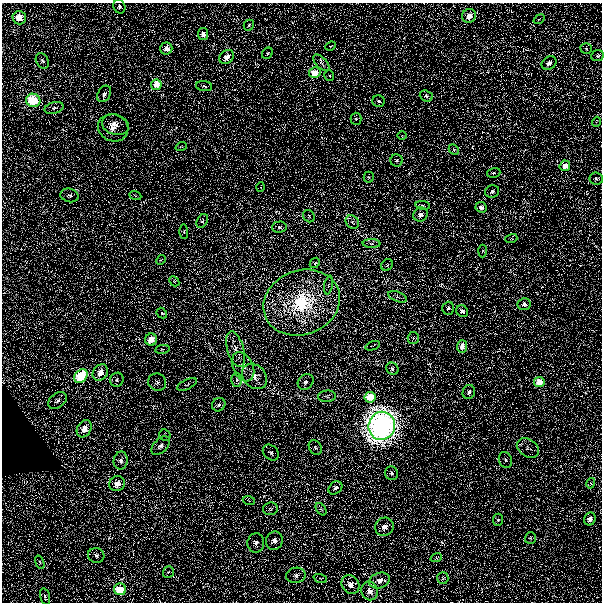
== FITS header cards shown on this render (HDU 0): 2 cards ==
NAXIS1  =                  600 / Width of image
NAXIS2  =                  600 / Height of image

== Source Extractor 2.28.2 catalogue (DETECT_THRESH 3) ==
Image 600 x 600 px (HDU 0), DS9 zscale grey, 1 PNG px = 1 image px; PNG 604 x 604 px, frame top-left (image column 1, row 600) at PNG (2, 3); each listed source drawn as its Kron ellipse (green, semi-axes under 4 px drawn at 4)
Background 2.23e-06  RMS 0.0032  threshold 0.00956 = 3 sigma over >= 5 px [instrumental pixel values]
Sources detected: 118; all 118 listed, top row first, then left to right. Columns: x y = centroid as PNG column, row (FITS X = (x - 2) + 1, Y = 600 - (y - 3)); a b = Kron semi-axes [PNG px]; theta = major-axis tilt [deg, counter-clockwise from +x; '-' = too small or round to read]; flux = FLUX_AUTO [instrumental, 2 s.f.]
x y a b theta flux
119 6 7 6 - 0.55
469 16 7 6 - 2
19 18 7 7 - 4.2
539 19 6 3 36 0.27
249 25 5 5 - 0.39
203 34 6 5 - 1.3
331 46 5 3 - 0.2
166 48 6 6 - 2
586 48 5 5 - 0.34
267 53 6 5 - 0.36
598 56 6 5 - 0.48
227 57 8 6 44 1.9
42 61 8 6 -59 0.6
321 63 10 5 -47 0.77
549 63 8 6 36 1.2
315 73 6 5 - 5.2
329 75 5 4 - 0.38
156 85 5 5 - 3.6
204 86 8 5 -6 0.49
104 94 9 6 59 0.77
426 96 7 5 -20 0.55
33 100 7 6 - 14
379 101 6 6 - 0.5
54 108 10 5 15 0.78
356 119 6 5 - 0.44
596 122 5 3 - 0.19
115 125 14 10 -18 1.9
113 128 15 13 -20 2.6
402 135 4 3 - 0.17
181 147 5 3 - 0.23
454 150 6 4 -46 0.31
397 160 6 6 - 0.54
565 166 5 5 - 3.8
494 173 7 5 17 0.41
369 177 5 5 - 0.36
596 178 7 6 - 0.48
261 187 5 3 - 0.18
492 191 7 6 - 0.68
69 195 9 6 -14 0.76
135 195 6 4 -21 0.29
423 205 7 3 -8 0.34
481 207 6 5 - 1.2
420 215 8 6 39 1.3
309 216 6 5 - 0.38
202 221 7 5 59 0.44
352 222 7 6 - 0.66
279 227 7 5 3 0.63
184 232 7 4 -89 0.31
511 239 6 4 17 0.26
372 244 9 4 -1 0.56
483 251 6 4 86 0.27
161 260 5 4 - 0.25
315 263 6 4 45 0.33
387 265 6 5 - 0.42
174 281 6 4 -46 0.32
329 285 9 3 79 0.49
397 297 10 5 -21 0.66
302 303 39 32 21 27
524 304 6 6 - 0.92
448 308 6 6 - 0.64
462 311 6 5 - 0.95
162 313 6 4 -45 0.36
413 338 6 5 - 0.46
151 340 6 6 - 3.4
373 346 7 2 21 0.24
462 346 6 5 - 2.4
162 349 7 4 8 0.36
235 349 18 8 -74 2.3
243 367 15 10 -64 2
392 369 6 5 - 0.7
100 372 9 7 54 2.3
81 376 8 5 52 14
254 376 14 11 -46 2.4
117 380 7 6 - 0.6
237 380 7 5 88 0.56
157 382 9 8 - 0.82
306 382 8 7 - 1
539 382 5 5 - 4.1
187 384 10 5 28 0.49
469 392 7 6 - 0.91
327 396 9 5 5 0.67
370 397 5 5 - 9.1
57 400 10 7 38 0.93
219 405 7 6 - 0.71
382 426 14 13 - 190
84 429 9 7 60 2.5
165 435 6 5 - 0.38
161 446 11 6 45 1.1
315 447 8 6 -58 0.61
528 448 12 8 -35 1.2
271 453 9 7 -44 0.66
505 460 8 6 -68 0.63
121 461 9 7 80 0.93
391 473 7 6 - 0.69
591 483 5 3 - 0.26
117 484 8 7 - 2
335 488 7 5 39 0.98
249 501 6 4 -21 0.29
270 509 7 6 - 0.58
321 509 7 4 -54 0.45
590 519 6 5 - 1.2
498 520 6 5 - 0.45
384 527 9 9 - 1.6
530 538 5 5 - 0.4
274 541 9 8 - 1.3
256 543 10 8 83 1.1
96 555 8 7 - 0.81
436 558 6 4 18 0.29
40 562 7 4 -70 0.36
168 572 6 5 - 0.41
296 575 9 7 10 0.97
320 578 7 4 -19 0.37
443 578 6 5 - 0.44
380 580 10 7 21 1.8
351 585 10 8 -51 2
120 589 6 6 - 8.6
370 591 9 8 - 1.6
45 597 9 5 -76 0.55

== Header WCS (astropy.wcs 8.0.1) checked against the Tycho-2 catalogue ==
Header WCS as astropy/WCSLIB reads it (CRVAL/CRPIX/CD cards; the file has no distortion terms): RA---TAN/DEC--TAN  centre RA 04:12:43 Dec -57:44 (63.18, -57.74 deg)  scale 2 arcsec/px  FOV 20.0' x 20.0'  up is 0 deg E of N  parity normal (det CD < 0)
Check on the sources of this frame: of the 60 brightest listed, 4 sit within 3.0 arcsec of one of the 4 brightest Tycho-2 stars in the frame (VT <= 12.08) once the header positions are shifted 0.60 arcsec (0.46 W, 0.39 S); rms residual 1.07 arcsec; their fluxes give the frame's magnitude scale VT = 14.49 - 2.5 log10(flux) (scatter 0.24 mag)
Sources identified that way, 4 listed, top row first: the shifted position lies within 3.0 arcsec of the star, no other Tycho-2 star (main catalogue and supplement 1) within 6.0 arcsec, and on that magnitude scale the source's flux lands within +1.5 / -3 mag of the star's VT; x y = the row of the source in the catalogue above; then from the Tycho-2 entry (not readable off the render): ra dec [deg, ICRS J2000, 3 dp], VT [Tycho-2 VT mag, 2 dp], TYC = Tycho-2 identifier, HIP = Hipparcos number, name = IAU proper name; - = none
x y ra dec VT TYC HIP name
156 85 63.331 -57.617 11.64 8508-108-1 - -
33 100 63.458 -57.626 11.65 8508-207-1 - -
81 376 63.410 -57.779 12.08 8508-11-1 - -
382 426 63.096 -57.807 8.77 8508-6-1 19632 -